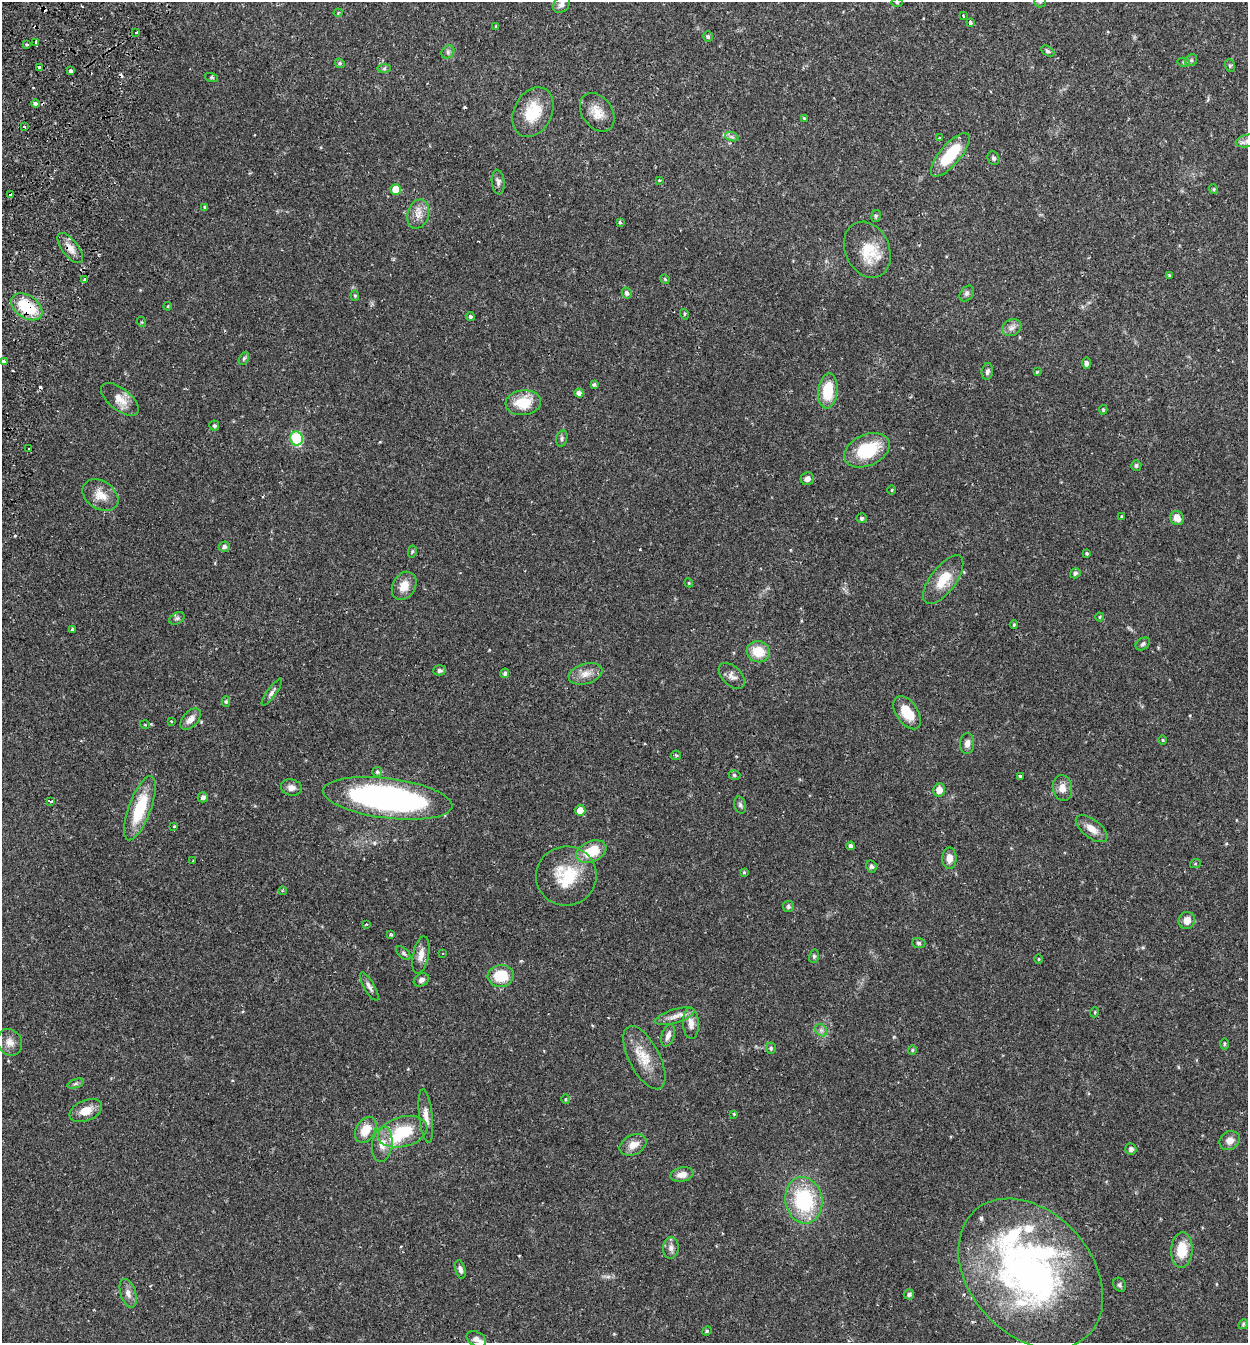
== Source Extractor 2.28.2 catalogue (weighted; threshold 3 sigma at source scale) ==
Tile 11 of 4 x 4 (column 3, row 3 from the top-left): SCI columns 2685-3930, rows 1371-2711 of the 5497 x 5417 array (HDU 1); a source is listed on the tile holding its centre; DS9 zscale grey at full resolution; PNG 1250 x 1345 px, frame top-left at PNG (2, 2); each listed source drawn as its Kron ellipse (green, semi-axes under 4 px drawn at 4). Shown black and unused: <1% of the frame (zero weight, under 2 of 3 exposures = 3% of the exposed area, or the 3 px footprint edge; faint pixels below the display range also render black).
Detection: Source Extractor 2.28.2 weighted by HDU 2 'WHT'; one run over the whole footprint, this tile lists its part. Background 0.0653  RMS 0.0051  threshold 0.023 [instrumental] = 3 sigma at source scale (4.5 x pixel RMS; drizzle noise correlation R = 1.50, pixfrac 1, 0.05/0.05 arcsec/px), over >= 5 px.
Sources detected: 185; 1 too faint to see at this stretch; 6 cosmic-ray / hot-pixel residue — neither listed nor drawn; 6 inside a brighter listed object's ellipse — not listed separately; the other 172 listed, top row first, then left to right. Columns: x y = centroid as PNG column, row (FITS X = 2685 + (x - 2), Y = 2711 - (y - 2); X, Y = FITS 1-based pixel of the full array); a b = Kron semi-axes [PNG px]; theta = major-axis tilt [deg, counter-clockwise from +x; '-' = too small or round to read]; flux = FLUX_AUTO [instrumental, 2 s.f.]
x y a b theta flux
897 2 6 4 1 0.61
1040 2 6 5 - 0.89
562 4 9 7 43 2.4
338 13 4 4 - 0.66
963 15 3 2 - 0.7
970 22 4 3 - 2
496 26 4 3 - 0.55
136 33 4 3 - 0.86
708 37 5 4 - 0.96
36 42 4 3 - 13
27 45 3 2 - 0.78
1047 51 7 5 -28 0.99
448 52 7 6 - 1.2
1191 60 6 5 - 0.86
1183 62 6 4 -13 0.72
340 63 5 4 - 0.7
1230 65 6 5 - 0.74
39 67 4 3 - 0.98
384 69 6 4 1 0.9
70 71 3 3 - 8.8
212 77 7 3 -19 0.59
36 104 4 3 - 2.2
533 112 26 19 63 16
597 112 21 15 -54 7.2
804 119 4 3 - 0.53
24 126 3 3 - 1.5
732 137 7 4 -19 1.1
939 138 3 2 - 0.52
1247 141 12 6 10 2.2
950 155 27 10 49 20
993 158 7 5 -65 1.2
659 180 3 3 - 0.5
498 182 12 6 -85 1.8
396 189 5 5 - 8
1214 189 5 4 - 0.62
11 194 4 3 - 3.8
204 207 3 3 - 0.62
418 214 15 10 73 4.8
876 216 6 4 79 0.72
620 222 4 3 - 1.1
70 248 18 8 -53 4.4
867 250 29 22 -65 14
1169 275 4 3 - 0.63
85 279 3 3 - 1.4
665 279 5 4 - 0.51
627 293 6 5 - 1.4
967 293 9 6 52 1.3
355 296 5 4 - 0.67
168 306 4 3 - 0.45
27 307 17 11 -34 22
684 314 5 3 - 0.47
470 317 5 4 - 0.93
142 322 5 3 - 0.45
1012 328 10 8 29 2.4
244 358 7 4 62 0.84
3 361 4 3 - 2.5
1086 363 6 4 -85 1.3
987 371 8 5 82 1.3
1037 372 3 3 - 0.53
594 384 4 4 - 0.92
828 391 17 9 85 15
579 393 4 4 - 2.3
120 399 22 11 -38 6.3
523 403 18 12 6 13
1103 410 5 4 - 0.69
214 426 5 5 - 0.93
296 438 7 6 - 35
562 438 8 5 74 1.1
29 448 3 2 - 0.43
867 450 24 15 25 24
1136 465 5 5 - 1.1
807 479 7 6 - 2.3
892 490 5 3 - 0.44
100 495 19 14 -34 6.7
1122 517 3 3 - 0.93
861 518 5 5 - 0.88
1177 518 7 6 - 4.5
224 547 6 5 - 1.7
412 552 6 4 78 0.6
1087 553 4 3 - 0.63
1075 573 6 5 - 1
943 580 29 13 53 11
689 583 4 3 - 0.41
404 586 15 11 59 6
1100 617 4 4 - 0.5
177 618 8 5 29 1.1
1014 625 4 3 - 0.5
72 629 4 4 - 0.68
1143 644 8 5 35 1.1
758 652 11 10 - 11
440 670 6 5 - 1.2
505 673 5 4 - 1.1
585 674 17 10 16 4.8
732 676 16 9 -45 3.2
272 692 16 4 54 1.7
226 701 5 4 - 0.72
907 713 18 11 -56 9.6
190 719 13 7 48 3.7
171 721 3 2 - 0.77
145 725 5 3 - 0.37
1163 740 5 3 - 0.43
967 744 10 7 88 2.5
676 755 5 4 - 0.67
377 772 5 5 - 0.91
734 775 6 4 -18 0.82
1020 776 4 3 - 1.4
291 788 10 8 -8 2.7
1062 788 13 9 -80 3.9
939 790 7 6 - 4.2
203 797 5 5 - 1.7
388 798 65 20 -7 150
50 801 3 3 - 4.6
740 805 8 6 -75 1.2
140 808 34 11 69 22
580 810 5 5 - 4.5
174 826 3 2 - 0.65
1092 829 19 9 -37 4.9
851 846 4 4 - 1.6
591 851 16 10 23 13
949 858 10 7 -89 3.7
193 861 3 2 - 0.48
1195 864 5 3 - 0.45
871 866 6 5 - 1
744 872 4 3 - 0.49
566 876 30 29 - 21
282 891 4 3 - 0.52
788 907 5 5 - 1.1
1187 921 8 8 - 4
367 924 3 2 - 0.59
391 934 4 3 - 0.53
919 943 7 5 -4 0.9
403 953 8 4 -43 1
443 953 3 2 - 0.67
421 955 19 8 78 3.9
814 956 7 5 76 0.85
1039 959 5 3 - 0.43
501 976 13 11 8 15
421 980 8 6 30 1.8
369 987 16 5 -60 2
1095 1012 5 3 - 0.44
675 1016 20 7 16 4
691 1023 15 8 -87 4.1
821 1030 7 5 -45 1.3
668 1035 11 6 71 2.5
10 1042 14 12 -57 3.8
1224 1044 5 3 - 0.54
771 1048 6 5 - 1.1
912 1050 4 4 - 0.58
644 1058 35 15 -62 11
75 1084 8 3 19 0.9
565 1099 5 3 - 0.47
86 1111 17 10 22 6.4
734 1114 4 4 - 0.43
426 1116 27 6 -83 4.4
366 1130 14 9 61 8
403 1132 25 15 15 19
1230 1141 10 9 - 3.5
382 1144 18 10 83 5.7
633 1145 14 10 26 4.9
1131 1149 6 5 - 1.6
682 1174 12 7 10 4.1
804 1200 23 18 -79 38
671 1248 11 8 87 2.3
1182 1250 18 10 87 11
460 1269 10 5 -76 1.5
1031 1274 84 61 -48 200
1119 1285 7 6 - 0.97
128 1293 15 7 -72 3
909 1294 5 5 - 1.1
1243 1324 5 4 - 0.69
707 1331 5 4 - 0.62
476 1339 10 7 -27 2.5
Overlapping masked pixels (flux is a lower limit): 3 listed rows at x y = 11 194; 70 248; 27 307
Isophote crosses this tile's border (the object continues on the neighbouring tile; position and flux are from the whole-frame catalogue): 3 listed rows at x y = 1040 2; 1247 141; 3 361